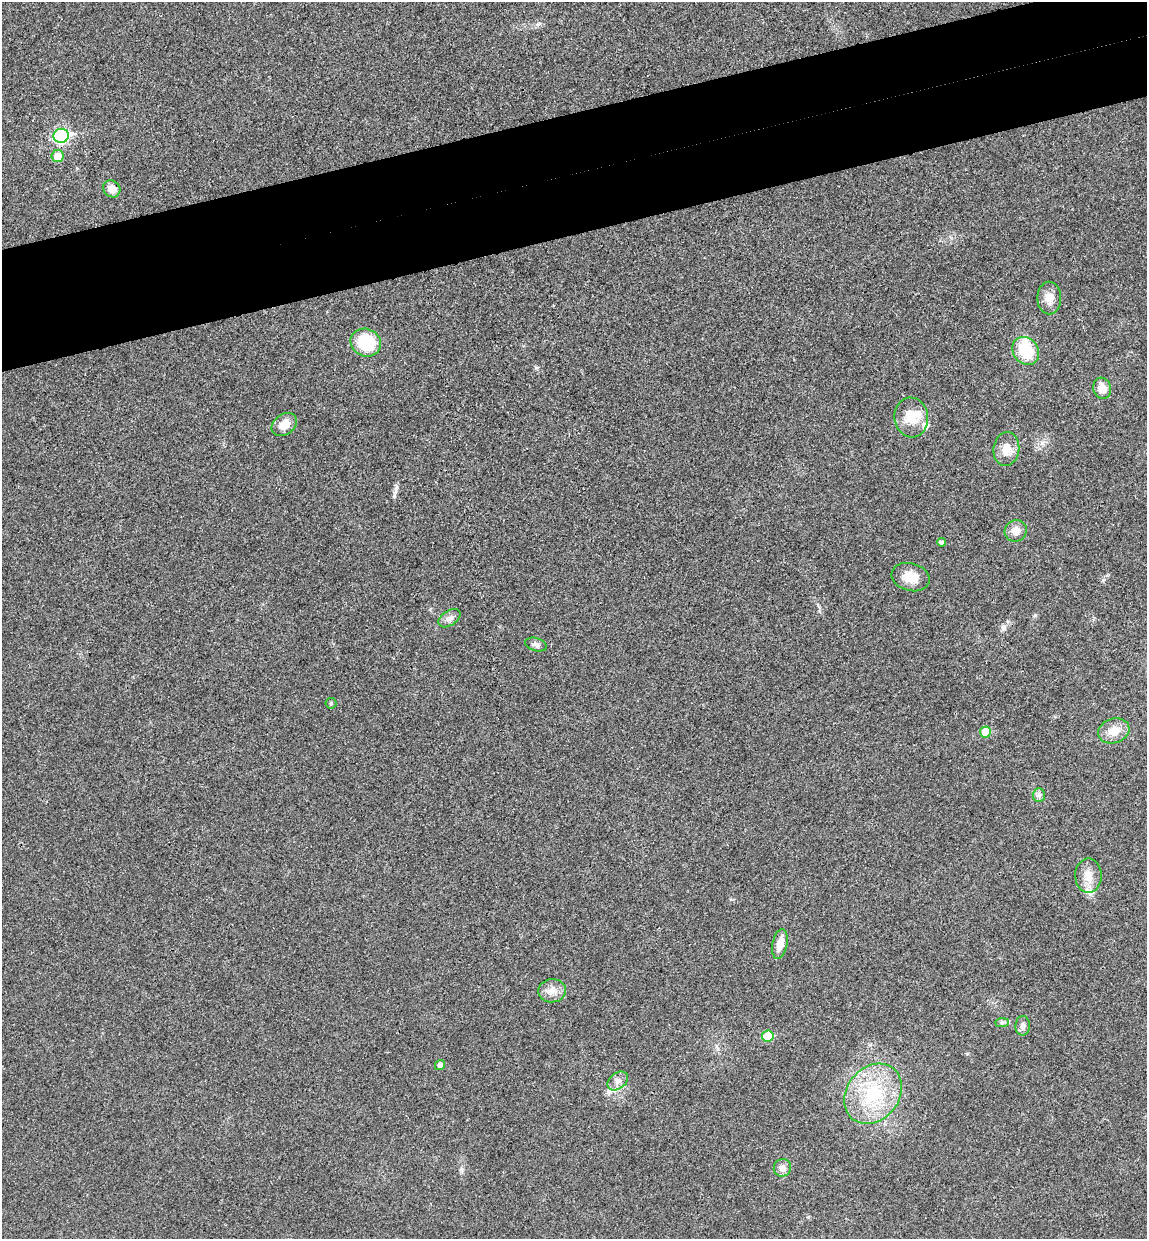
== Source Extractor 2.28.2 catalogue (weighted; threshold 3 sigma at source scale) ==
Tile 10 of 4 x 4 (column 2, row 3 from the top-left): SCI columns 1300-2444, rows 1295-2531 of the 5004 x 5061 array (HDU 1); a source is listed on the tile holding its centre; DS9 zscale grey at full resolution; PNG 1149 x 1241 px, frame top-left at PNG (2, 2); each listed source drawn as its Kron ellipse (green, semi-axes under 4 px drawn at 4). Shown black and unused: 10% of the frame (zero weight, under 3 of 4 exposures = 6% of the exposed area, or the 3 px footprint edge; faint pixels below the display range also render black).
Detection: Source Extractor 2.28.2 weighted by HDU 2 'WHT'; one run over the whole footprint, this tile lists its part. Background 0.0185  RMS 0.0064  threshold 0.0287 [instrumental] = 3 sigma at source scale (4.5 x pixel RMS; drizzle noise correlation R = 1.50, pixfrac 1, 0.05/0.05 arcsec/px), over >= 5 px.
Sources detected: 32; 1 inside a brighter object's white glare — neither listed nor drawn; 2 inside a brighter listed object's ellipse — not listed separately; the other 29 listed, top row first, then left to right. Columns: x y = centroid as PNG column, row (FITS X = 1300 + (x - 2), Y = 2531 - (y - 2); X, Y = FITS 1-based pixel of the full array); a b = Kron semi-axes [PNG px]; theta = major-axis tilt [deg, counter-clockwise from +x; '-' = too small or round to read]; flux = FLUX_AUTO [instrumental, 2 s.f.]
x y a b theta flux
61 136 8 7 - 100
57 156 6 6 - 10
112 189 9 8 - 6.2
1049 298 16 12 -89 6.7
366 343 15 13 -23 31
1026 351 15 12 -51 23
1102 388 11 9 -74 7.3
911 417 20 17 -83 13
284 424 14 10 38 7.4
1006 449 17 13 82 7.9
1016 531 11 10 - 5.6
941 542 4 4 - 1.3
911 577 19 13 -16 9.3
449 618 12 7 33 3.2
536 645 11 6 -17 2.2
331 703 5 5 - 0.85
1114 731 16 12 17 8.6
985 732 5 5 - 14
1039 795 6 6 - 1.8
1088 876 17 13 -89 8.5
780 944 15 7 79 7.4
552 991 14 11 5 5.5
1002 1023 7 4 1 1.3
1023 1026 10 7 88 2.7
768 1036 6 5 - 18
440 1065 5 5 - 2.6
618 1081 11 8 38 3.5
873 1094 32 26 52 41
782 1168 9 8 - 3.3
Overlapping masked pixels (flux is a lower limit): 1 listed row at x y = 780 944
Unlisted compact peaks at least as high as the median listed source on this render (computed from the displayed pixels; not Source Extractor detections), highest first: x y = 536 368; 1003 628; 1035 615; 538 24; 1042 443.